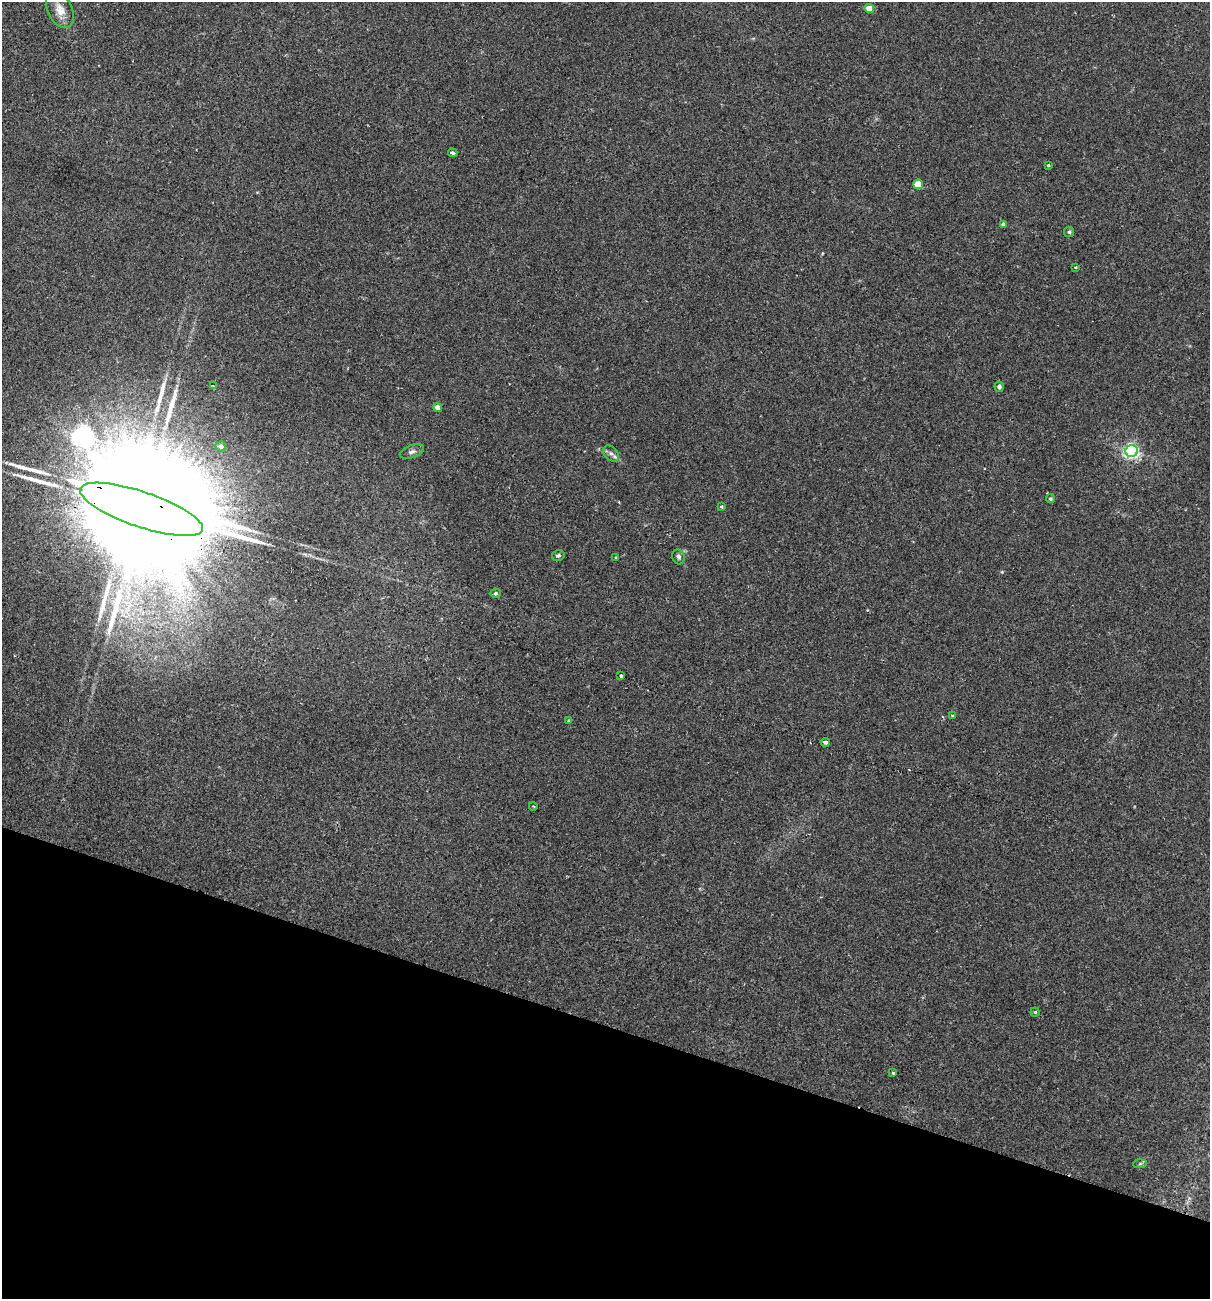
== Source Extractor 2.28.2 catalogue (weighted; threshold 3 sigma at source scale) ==
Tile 15 of 4 x 4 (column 3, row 4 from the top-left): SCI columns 2722-3929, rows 20-1316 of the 5318 x 5231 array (HDU 1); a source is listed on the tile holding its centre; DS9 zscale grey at full resolution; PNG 1212 x 1301 px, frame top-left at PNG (2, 2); each listed source drawn as its Kron ellipse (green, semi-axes under 4 px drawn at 4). Shown black and unused: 21% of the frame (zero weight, under 2 of 3 exposures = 3% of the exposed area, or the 3 px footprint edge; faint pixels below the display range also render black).
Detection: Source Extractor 2.28.2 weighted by HDU 2 'WHT'; one run over the whole footprint, this tile lists its part. Background 0.0243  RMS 0.0061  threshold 0.0275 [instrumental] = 3 sigma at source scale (4.5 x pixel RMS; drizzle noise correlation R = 1.50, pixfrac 1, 0.05/0.05 arcsec/px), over >= 5 px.
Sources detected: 38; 1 inside a brighter object's white glare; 1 cosmic-ray / hot-pixel residue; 6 long thin detections or spike segments (spike, bleed or trail) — neither listed nor drawn; the other 30 listed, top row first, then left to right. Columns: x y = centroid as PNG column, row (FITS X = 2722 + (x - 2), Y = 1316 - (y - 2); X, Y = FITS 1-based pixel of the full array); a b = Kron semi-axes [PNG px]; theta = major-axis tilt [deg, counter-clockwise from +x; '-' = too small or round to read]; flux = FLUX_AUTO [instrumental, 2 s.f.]
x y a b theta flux
869 8 5 4 - 7.8
60 10 19 12 -65 7.7
453 153 4 3 - 1.8
1048 165 3 3 - 0.68
918 184 5 5 - 17
1003 224 4 4 - 1.5
1069 232 5 5 - 0.94
1076 267 3 3 - 0.49
213 386 3 3 - 1.1
999 387 5 4 - 1.6
438 407 4 4 - 4.2
221 446 5 5 - 2.5
1132 451 6 6 - 150
412 452 12 6 19 2.3
611 453 9 6 -46 2.1
1050 499 4 4 - 0.98
721 506 4 3 - 0.73
141 509 65 17 -19 46000
558 556 6 5 - 1.3
616 557 3 3 - 0.55
678 557 7 6 - 1.6
496 593 5 4 - 1.2
621 676 3 3 - 13
953 715 4 3 - 0.91
568 720 3 3 - 1.2
825 742 4 3 - 8.5
533 806 4 3 - 0.46
1035 1012 4 4 - 0.7
893 1073 3 3 - 1.7
1140 1164 7 4 2 0.88
Overlapping masked pixels (flux is a lower limit): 1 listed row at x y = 141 509